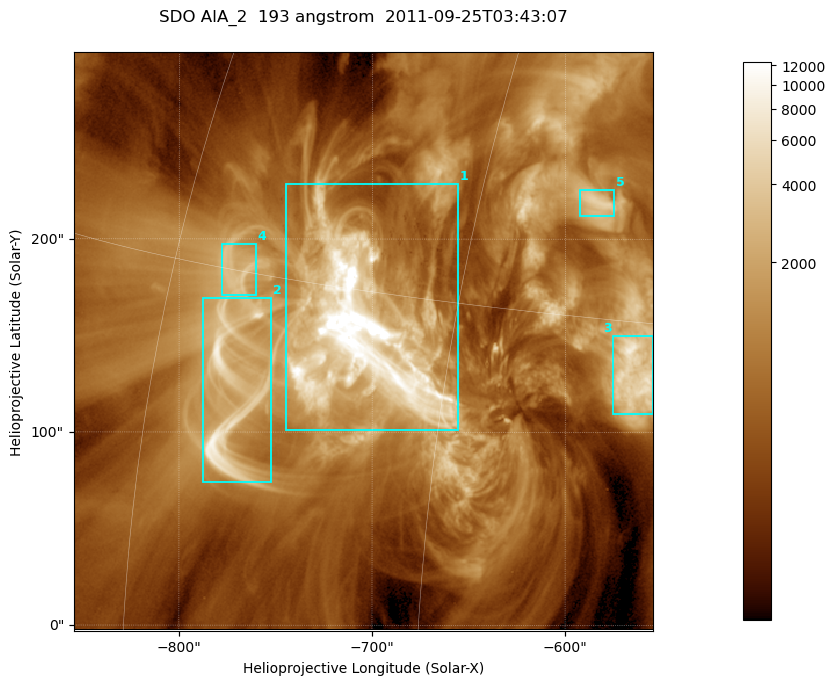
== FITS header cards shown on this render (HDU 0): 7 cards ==
TELESCOP= 'SDO     '           /
INSTRUME= 'AIA_2   '           /
WAVELNTH=                  193 /
WAVEUNIT= 'angstrom'           /
DATE-OBS= '2011-09-25T03:43:07.84' /
CTYPE1  = 'HPLN-TAN'           /
CTYPE2  = 'HPLT-TAN'           /

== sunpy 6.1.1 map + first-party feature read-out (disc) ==
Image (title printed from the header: SDO AIA_2  193 angstrom  2011-09-25T03:43:07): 499 x 499 px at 0.601 arcsec/px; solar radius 957 arcsec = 1592 px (partial field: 3.1% of the solar disc is inside the frame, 100% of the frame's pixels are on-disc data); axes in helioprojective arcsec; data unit not stated in the header (colour bar unlabelled)
Orientation: roll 0.0578 deg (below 1 deg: not rotated)
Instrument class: DISC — disc imager (sunpy class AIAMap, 193 A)
Bright regions (active regions / flare kernels): reference = the on-disc median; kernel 5 px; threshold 5 sigma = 2233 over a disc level ~663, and >= 1.15x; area >= 249 px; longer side >= 6 px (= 3.6 arcsec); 5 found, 5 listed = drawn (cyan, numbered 1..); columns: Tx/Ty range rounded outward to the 2 arcsec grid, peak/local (2 s.f.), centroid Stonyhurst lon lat
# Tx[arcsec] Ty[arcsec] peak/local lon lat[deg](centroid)
1 -746..-654 100..230 46 -49 +14
2 -788..-752 74..170 14 -55 +11
3 -576..-554 110..150 12 -37 +13
4 -778..-760 170..198 5.5 -56 +15
5 -594..-574 212..226 6.7 -40 +19